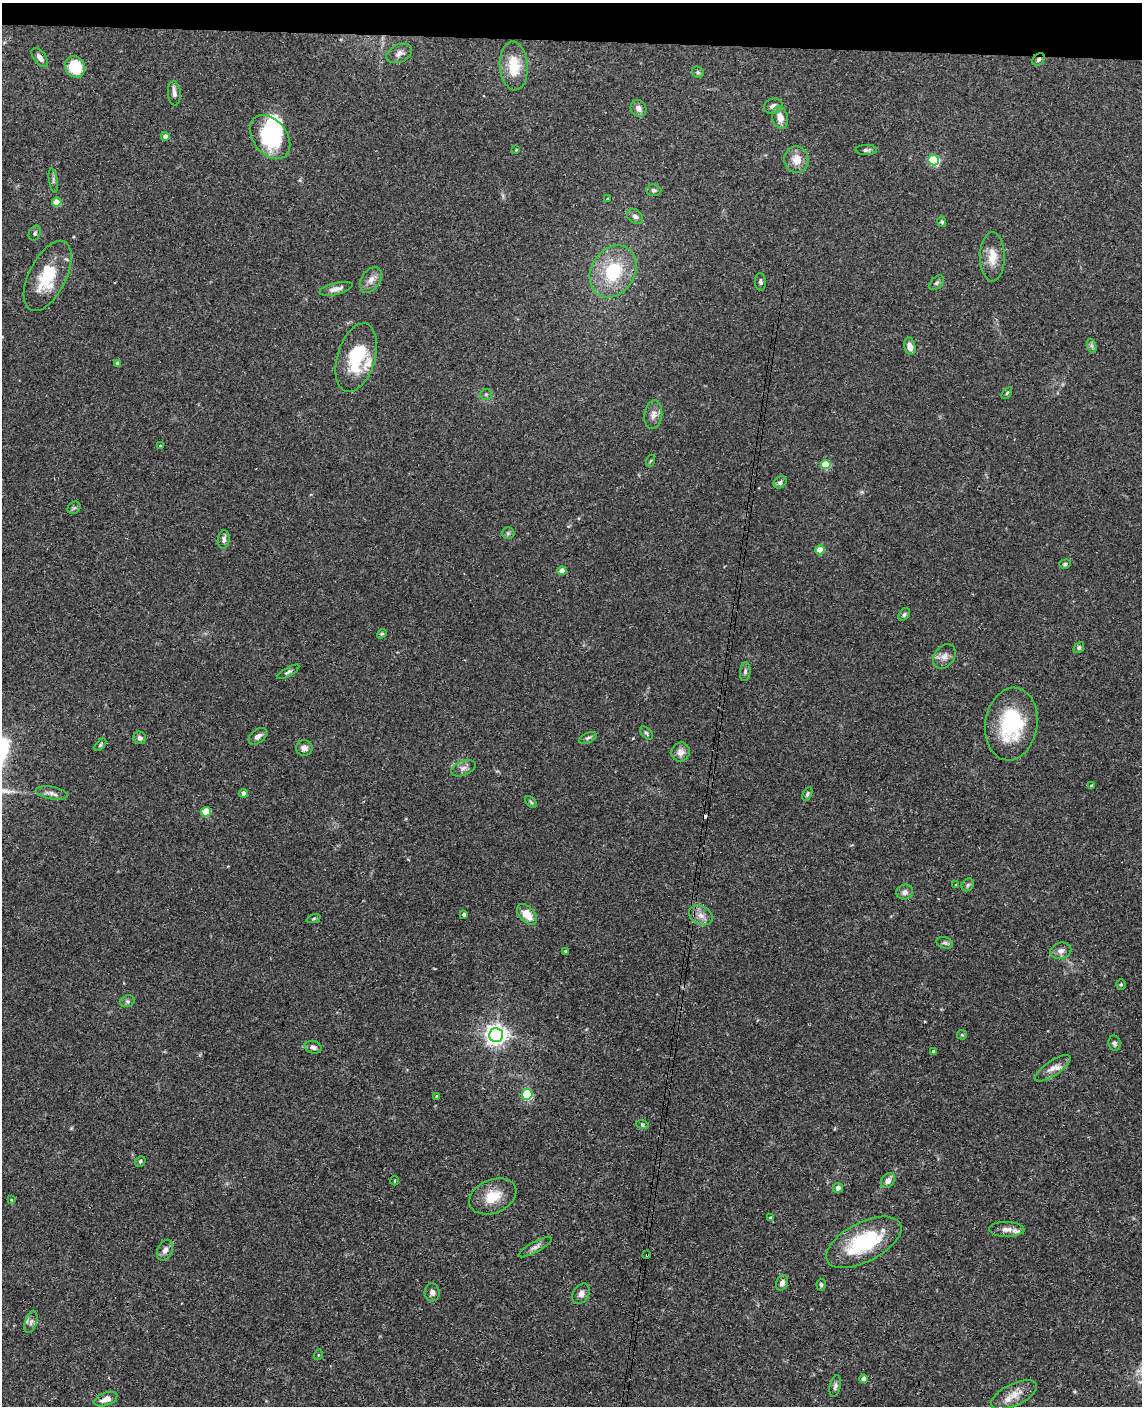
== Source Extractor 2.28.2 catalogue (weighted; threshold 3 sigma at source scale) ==
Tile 2 of 4 x 3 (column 2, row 1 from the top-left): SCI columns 1150-2289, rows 2972-4375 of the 4579 x 4650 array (HDU 1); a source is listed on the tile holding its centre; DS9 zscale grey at full resolution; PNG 1144 x 1408 px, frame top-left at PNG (2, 3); each listed source drawn as its Kron ellipse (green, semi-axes under 4 px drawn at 4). Shown black and unused: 3% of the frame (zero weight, under 3 of 4 exposures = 6% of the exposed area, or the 3 px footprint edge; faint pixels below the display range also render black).
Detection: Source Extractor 2.28.2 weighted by HDU 2 'WHT'; one run over the whole footprint, this tile lists its part. Background 0.062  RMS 0.0055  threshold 0.0245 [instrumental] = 3 sigma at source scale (4.5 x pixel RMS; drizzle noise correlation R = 1.50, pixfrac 1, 0.05/0.05 arcsec/px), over >= 5 px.
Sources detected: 117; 1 inside a brighter object's white glare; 3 cosmic-ray / hot-pixel residue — neither listed nor drawn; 2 inside a brighter listed object's ellipse — not listed separately; the other 111 listed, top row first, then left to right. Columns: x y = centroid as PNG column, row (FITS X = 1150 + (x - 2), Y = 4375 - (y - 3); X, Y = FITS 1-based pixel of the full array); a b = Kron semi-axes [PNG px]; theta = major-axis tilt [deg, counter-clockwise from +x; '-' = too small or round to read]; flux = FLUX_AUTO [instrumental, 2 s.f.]
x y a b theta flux
399 53 14 8 24 3.4
40 57 11 6 -53 2.4
1038 59 7 5 47 1.3
514 66 24 14 -86 15
75 67 11 9 -60 19
698 72 6 5 - 0.83
174 93 12 6 -85 2.3
773 106 9 7 20 2.5
638 108 9 7 -55 2.8
780 118 11 7 -74 5.3
165 136 4 4 - 3
270 137 24 17 -52 39
516 150 4 4 - 0.43
866 150 11 5 0 1.4
796 160 13 12 - 7.1
934 160 5 5 - 46
53 180 12 3 -81 1.3
654 190 7 6 - 1.3
607 199 4 3 - 0.49
57 202 4 4 - 12
635 216 9 6 -35 2.2
942 222 5 4 - 0.82
35 233 8 5 63 1.1
992 257 24 12 -90 8.2
613 271 27 21 58 29
48 276 38 18 63 23
371 280 14 9 56 3.9
760 282 9 5 -88 1.3
937 283 9 5 44 1.3
336 289 17 6 14 3.4
910 346 9 5 -76 4.5
1092 346 7 4 -71 1
356 358 35 19 74 27
117 363 4 3 - 1.2
1007 393 7 3 54 0.61
486 394 6 5 - 1
653 415 14 9 83 3.8
160 445 3 2 - 0.34
650 461 6 3 70 0.61
826 465 5 4 - 21
780 482 7 5 36 1.5
74 508 7 5 41 0.98
508 533 6 6 - 0.99
224 539 9 6 84 1.7
820 550 4 4 - 8.9
1065 564 6 4 16 0.93
562 571 4 4 - 5.1
904 614 7 5 52 1.2
382 634 5 4 - 0.78
1079 648 6 4 50 0.93
944 656 13 10 52 3.7
288 672 12 4 30 1.3
745 672 9 5 84 1.4
1011 724 36 26 80 41
646 733 8 4 -46 0.97
258 736 10 6 38 2.5
140 738 6 6 - 1.9
588 738 9 5 24 1.4
100 745 7 4 49 0.86
304 748 8 7 - 2.5
681 752 10 9 - 3.3
463 768 13 7 22 2.5
1092 786 4 3 - 1.1
51 793 16 6 -11 2.6
244 793 4 4 - 2.4
807 794 7 4 63 1
531 802 7 4 -46 0.81
206 812 5 4 - 17
956 885 4 4 - 0.52
968 885 7 5 45 1.2
905 892 8 7 - 2.5
464 914 3 3 - 1.1
527 914 12 7 -47 8.4
701 915 12 9 -28 4.3
314 918 7 3 19 0.67
945 943 8 5 -17 1.2
565 951 4 3 - 0.63
1061 951 11 8 13 2.6
1121 984 5 4 - 0.76
127 1001 7 5 19 1.2
496 1035 7 7 - 350
962 1035 5 4 - 0.62
1114 1043 8 6 -77 1.4
313 1047 8 6 -15 1.8
933 1051 4 3 - 1
1053 1068 21 7 34 4.6
527 1094 5 5 - 42
436 1096 3 3 - 0.5
642 1124 6 4 -19 0.74
140 1161 6 5 - 0.85
888 1180 8 6 51 3.4
395 1181 4 2 - 0.57
838 1188 5 5 - 2.9
493 1196 24 16 23 12
11 1200 4 3 - 0.49
770 1217 3 2 - 0.5
1007 1229 17 7 -1 3.4
864 1242 41 19 27 41
535 1247 19 5 29 2.6
165 1250 11 7 64 2.8
647 1255 3 3 - 0.52
782 1283 8 5 67 2.4
821 1285 6 4 -84 1
432 1292 9 7 -89 2.2
581 1294 11 8 60 2.4
31 1322 11 5 72 2.2
318 1355 5 3 - 0.55
864 1379 4 4 - 3.1
835 1386 11 5 77 1.5
1014 1395 25 11 25 7.5
106 1399 12 6 21 4.7
Overlapping masked pixels (flux is a lower limit): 2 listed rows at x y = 1038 59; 647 1255